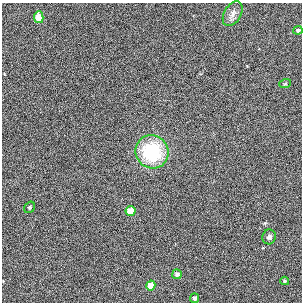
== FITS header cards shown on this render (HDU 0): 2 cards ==
NAXIS1  =                  300
NAXIS2  =                  300

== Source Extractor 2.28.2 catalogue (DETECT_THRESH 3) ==
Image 300 x 300 px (HDU 0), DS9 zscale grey, 1 PNG px = 1 image px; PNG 304 x 304 px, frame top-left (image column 1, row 300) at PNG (2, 3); each listed source drawn as its Kron ellipse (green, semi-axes under 4 px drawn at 4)
Background -0.00486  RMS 0.028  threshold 0.0847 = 3 sigma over >= 5 px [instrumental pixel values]
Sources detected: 12; all 12 listed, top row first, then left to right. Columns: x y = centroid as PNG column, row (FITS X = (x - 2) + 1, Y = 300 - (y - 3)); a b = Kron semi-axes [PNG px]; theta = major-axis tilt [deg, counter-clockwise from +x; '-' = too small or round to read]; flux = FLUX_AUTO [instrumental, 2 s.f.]
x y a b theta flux
233 14 13 8 59 11
39 17 6 4 -78 40
298 30 4 4 - 4
285 84 6 3 18 2
152 152 17 16 - 150
30 207 6 5 - 2.7
130 211 5 5 - 42
269 237 7 6 - 6.6
177 274 5 5 - 7.1
285 281 4 3 - 2.7
151 285 5 4 - 38
195 298 5 4 - 7.4